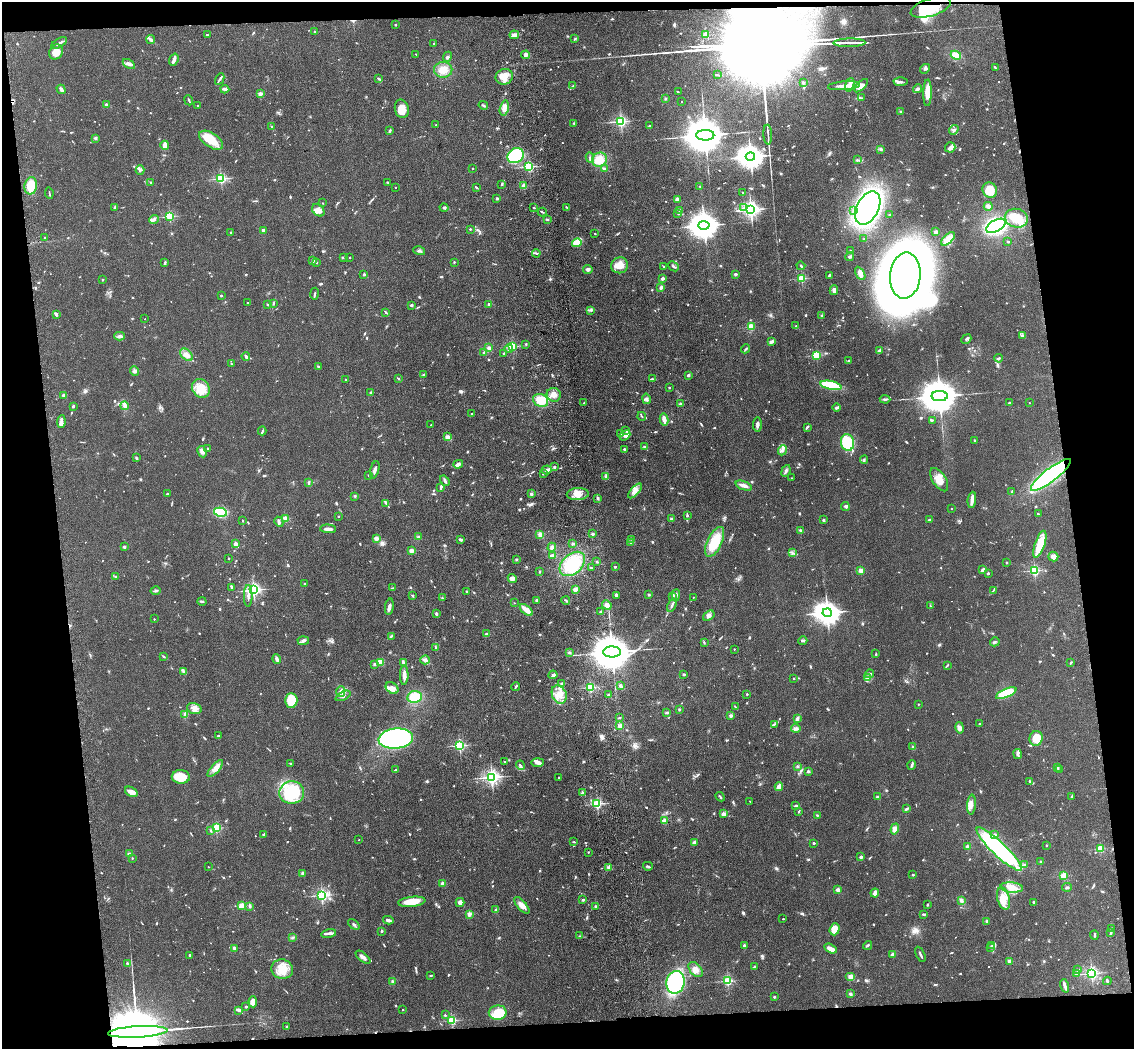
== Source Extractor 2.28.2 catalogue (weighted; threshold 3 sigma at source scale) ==
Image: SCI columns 117-4641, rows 151-4337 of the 4757 x 4590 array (HDU 1 of 3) = the unmasked area's bounding box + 8 px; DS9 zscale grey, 4 x 4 block average (1 PNG px = mean of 4 x 4 image px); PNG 1136 x 1051 px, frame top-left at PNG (2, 2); each listed source drawn as its Kron ellipse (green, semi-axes under 4 px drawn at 4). Shown black and unused: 14% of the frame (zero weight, under 3 of 4 exposures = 6% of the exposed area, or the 3 px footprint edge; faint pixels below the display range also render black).
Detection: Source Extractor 2.28.2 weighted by HDU 2 'WHT'. Background 0.0701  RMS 0.006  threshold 0.0271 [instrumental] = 3 sigma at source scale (4.5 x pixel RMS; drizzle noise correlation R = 1.50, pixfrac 1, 0.05/0.05 arcsec/px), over >= 5 px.
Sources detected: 1153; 5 too faint to see at this stretch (4 x 4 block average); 12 inside a brighter object's white glare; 2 cosmic-ray / hot-pixel residue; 2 long thin detections or spike segments (spike, bleed or trail) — neither listed nor drawn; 24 coinciding with a brighter row at this scale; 68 inside a brighter listed object's ellipse — not listed separately; of the other 1040, all 500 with FLUX_AUTO >= 3.18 (the completeness limit of this list) listed and drawn (540 fainter detections not listed), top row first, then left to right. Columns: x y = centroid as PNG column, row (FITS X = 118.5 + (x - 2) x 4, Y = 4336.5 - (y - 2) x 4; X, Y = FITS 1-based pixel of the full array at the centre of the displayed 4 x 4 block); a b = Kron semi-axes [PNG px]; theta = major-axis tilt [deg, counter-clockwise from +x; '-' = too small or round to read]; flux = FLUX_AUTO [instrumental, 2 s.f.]
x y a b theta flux
931 7 21 9 18 160
395 24 2 2 - 13
315 32 2 2 - 28
207 35 2 2 - 4.7
514 35 5 3 - 18
706 35 2 2 - 120
151 39 4 3 - 11
575 39 3 2 - 4
59 43 9 2 30 12
849 43 16 2 1 11000
434 44 2 2 - 15
56 52 8 6 54 47
416 54 2 2 - 4.2
525 55 4 3 - 9.8
956 55 5 3 - 58
447 57 5 3 - 6
174 60 6 2 70 22
129 64 7 4 -29 13
995 67 3 2 - 4.3
925 69 5 3 - 8
443 70 9 8 - 37
717 75 3 2 - 3.4
504 77 9 7 19 36
220 79 6 2 63 6.7
379 79 4 2 - 4.8
803 82 2 2 - 35
901 82 7 2 2 8.8
850 85 7 3 73 25
573 86 3 2 - 4.7
844 86 16 3 4 24
861 86 8 4 44 21
61 89 5 3 - 13
225 89 4 2 - 15
918 89 4 2 - 9.3
678 92 2 2 - 4
927 93 13 4 89 54
260 94 2 2 - 86
665 98 3 2 - 4.3
862 98 4 2 - 4.2
189 100 5 2 - 4.1
682 101 2 2 - 3.5
106 105 2 2 - 38
483 105 5 2 - 6.3
198 106 2 2 - 5.7
504 108 8 4 76 27
402 109 9 7 -77 44
900 111 2 2 - 12
621 121 2 2 - 720
574 123 2 2 - 3.2
436 125 2 2 - 7.9
272 126 2 2 - 3.8
650 126 3 2 - 3.5
390 130 4 2 - 6
954 130 5 3 - 8
705 135 9 5 0 20000
768 135 10 2 -87 8.7
95 138 3 2 - 5.1
211 140 13 7 -33 97
165 145 5 2 - 30
950 147 5 5 - 16
880 149 4 3 - 5.2
516 156 8 7 - 230
750 157 4 4 - 4600
590 158 5 3 - 6.6
600 160 7 7 - 57
857 160 4 2 - 3.9
529 166 2 2 - 500
473 168 2 2 - 4.9
604 169 3 2 - 7.7
140 170 4 3 - 6.1
221 178 2 2 - 570
150 182 2 2 - 3.4
387 182 2 2 - 3.4
502 184 3 2 - 5
31 186 9 6 82 64
524 186 2 2 - 100
700 186 2 2 - 8
395 187 2 2 - 3.8
476 187 4 2 - 4
990 190 8 7 - 62
49 193 6 2 -82 4.6
743 193 4 2 - 4.2
497 198 2 2 - 21
677 199 2 2 - 77
323 203 2 2 - 5.8
988 206 4 3 - 11
114 207 3 2 - 3.8
534 207 2 2 - 9.6
567 207 3 2 - 3.4
444 208 4 3 - 6.3
744 208 3 2 - 3.5
868 208 18 11 62 1300
751 209 3 3 - 1800
318 210 7 5 -44 18
854 210 2 2 - 3.9
680 211 4 2 - 5
542 212 4 2 - 3.6
677 213 4 2 - 3.9
890 215 2 2 - 20
170 216 2 2 - 340
1016 218 11 9 -14 60
547 219 2 2 - 3.7
154 220 5 3 - 7.4
704 225 5 4 - 6800
996 226 10 5 29 620
470 229 2 2 - 3.4
263 230 2 2 - 44
936 232 2 2 - 81
231 233 2 2 - 18
595 233 2 2 - 6.7
45 238 2 2 - 6.1
864 239 2 2 - 5
948 239 8 4 44 48
1008 242 2 2 - 12
577 243 5 4 - 73
851 250 2 2 - 11
419 251 6 3 -16 8.3
536 253 4 2 - 5.8
343 257 3 2 - 3.8
350 257 2 2 - 6.2
850 257 4 2 - 6.2
313 261 3 2 - 7.5
165 262 3 2 - 3.7
454 262 2 2 - 4.4
317 263 2 2 - 3.4
619 265 8 8 - 39
673 266 6 2 -40 5.9
801 266 4 2 - 4.4
664 267 3 2 - 3.9
588 269 4 4 - 11
860 273 7 3 -60 24
364 274 2 2 - 13
736 274 3 2 - 8.4
829 275 3 2 - 3.8
905 276 23 15 85 6600
663 278 3 2 - 12
802 278 2 2 - 280
103 280 2 2 - 14
661 287 3 3 - 8.8
834 290 5 3 - 9.7
314 294 6 2 80 6.1
221 295 2 2 - 12
248 302 2 2 - 5.8
273 303 3 2 - 3.3
268 304 2 2 - 15
489 304 2 2 - 39
411 305 3 2 - 4.8
591 310 4 2 - 5.1
386 312 3 2 - 4.6
56 315 4 3 - 5.8
822 316 2 2 - 6.2
145 319 2 2 - 3.3
796 326 2 2 - 3.4
751 327 2 2 - 180
120 336 5 4 - 11
1023 336 3 3 - 6.3
966 339 5 3 - 6.7
771 342 3 2 - 11
526 344 3 2 - 3.4
512 346 2 2 - 270
489 348 3 3 - 7.4
509 349 4 3 - 9.6
746 349 5 2 - 4.6
879 351 3 2 - 11
484 352 2 2 - 3.3
504 353 2 2 - 17
186 355 7 5 -44 23
816 355 2 2 - 320
246 356 4 2 - 9.6
999 358 4 2 - 5.7
849 361 3 2 - 6.5
231 364 2 2 - 4.8
318 367 3 2 - 4.9
135 371 5 3 - 9.5
424 375 3 2 - 4.3
688 375 3 3 - 5.8
398 378 3 2 - 3.6
346 379 2 2 - 4
653 379 3 2 - 3.2
831 385 11 4 -12 170
669 387 2 2 - 12
201 388 10 8 -55 73
371 393 2 2 - 8.8
554 395 7 6 - 28
64 396 3 2 - 10
940 396 8 5 0 17000
646 399 5 3 - 7.5
885 399 5 2 - 5.9
540 400 8 6 -24 79
584 403 2 2 - 3.2
1009 403 2 2 - 16
1029 403 2 2 - 3.4
680 404 2 2 - 35
73 406 3 2 - 4.1
125 406 4 3 - 9.7
836 407 4 3 - 6.2
472 414 2 2 - 18
642 416 4 2 - 3.3
664 420 6 3 -78 23
932 420 3 2 - 3.6
61 422 6 3 84 13
757 424 7 3 87 14
431 425 2 2 - 3.6
807 427 4 2 - 7.1
262 431 4 2 - 4.1
626 431 4 2 - 4.2
620 433 4 3 - 7.3
625 435 6 4 38 11
448 437 4 3 - 13
975 441 4 2 - 4
848 442 8 6 -78 190
645 447 3 3 - 5.3
208 448 2 2 - 3.9
624 449 2 2 - 16
782 450 5 4 - 10
202 452 6 4 -62 12
136 458 3 2 - 5
864 460 4 2 - 5.1
458 464 5 3 - 11
555 467 3 2 - 5.4
375 470 9 2 74 12
547 470 5 4 - 13
786 471 6 3 69 8.9
543 473 2 2 - 6.5
369 475 2 2 - 14
1051 475 24 6 38 590
606 476 3 3 - 6.3
792 478 2 2 - 3.4
939 480 13 6 -57 48
445 481 6 3 -55 7.5
309 483 3 3 - 5.2
744 485 8 3 -20 23
441 487 4 2 - 10
635 491 9 4 48 21
1012 491 4 2 - 3.9
167 494 3 2 - 3.8
531 494 2 2 - 33
578 494 11 6 4 34
355 496 3 3 - 3.7
598 498 3 2 - 5.1
972 500 8 3 83 17
386 503 3 3 - 5.6
845 507 4 3 - 6.4
951 509 2 2 - 4
220 512 6 4 -11 160
1038 514 2 2 - 20
338 516 2 2 - 8.2
687 516 3 3 - 4.9
285 518 2 2 - 130
672 519 2 2 - 31
242 520 2 2 - 3.6
823 520 2 2 - 21
929 520 3 2 - 5.9
279 522 5 2 - 8.7
328 529 8 3 -3 19
800 530 3 2 - 3.9
593 533 3 2 - 4.4
540 534 4 3 - 12
418 537 3 3 - 5.2
376 538 2 2 - 85
632 539 3 2 - 5.7
460 540 4 2 - 6.9
630 542 4 3 - 6.8
715 542 16 7 65 110
236 544 2 2 - 83
573 544 3 2 - 4.5
1040 544 14 5 71 83
124 547 2 2 - 7.2
552 547 4 3 - 10
411 551 2 2 - 77
792 552 3 2 - 3.5
553 556 3 3 - 11
1053 557 5 4 - 20
229 558 2 2 - 7.1
516 559 3 2 - 4.2
597 562 2 2 - 3.7
1006 562 2 2 - 4.8
572 564 14 10 42 180
615 567 2 2 - 16
591 568 3 2 - 4.2
861 570 2 2 - 74
982 570 4 2 - 17
1034 570 2 2 - 480
539 571 2 2 - 3.6
988 573 3 2 - 3.8
115 576 3 2 - 3.4
512 578 5 4 - 14
304 583 2 2 - 7.5
232 587 3 2 - 7.3
393 588 4 2 - 3.5
575 589 2 2 - 97
253 590 2 2 - 1100
993 590 4 2 - 4
156 591 5 2 - 6.5
466 591 2 2 - 13
616 595 4 3 - 7.2
649 595 2 2 - 5.1
676 595 6 2 86 8.7
248 596 11 2 90 14
412 596 3 2 - 3.3
673 597 3 2 - 5.2
693 597 2 2 - 4.9
442 598 3 2 - 3.5
537 600 3 2 - 6.3
566 600 4 2 - 4.3
202 601 4 2 - 5
514 603 2 2 - 3.2
607 605 5 4 - 19
672 605 7 2 64 11
930 606 3 2 - 3.2
389 607 8 3 83 12
526 610 7 3 -40 49
600 612 2 2 - 4.6
827 613 4 4 - 4400
436 614 3 2 - 6.6
709 616 6 3 36 9.8
154 619 2 2 - 6.5
487 634 4 2 - 9
391 636 4 2 - 5.2
303 641 6 4 4 9.5
803 641 4 3 - 8.1
704 642 3 2 - 3.4
995 642 5 2 - 5.3
436 647 3 2 - 4.8
734 649 2 2 - 5.1
612 652 9 5 -1 17000
570 653 3 2 - 5.1
876 654 3 2 - 3.6
164 656 3 2 - 4.3
277 659 5 2 - 15
425 660 5 4 - 9.9
380 662 4 3 - 36
404 663 3 2 - 16
1071 663 4 2 - 3.8
374 664 3 2 - 6.7
947 665 3 2 - 4.2
184 672 4 2 - 5.2
684 674 2 2 - 22
870 674 4 3 - 8
404 675 9 3 89 17
553 675 4 3 - 8.5
794 678 2 2 - 8.7
868 678 3 3 - 6.8
562 683 3 2 - 5.1
516 686 4 2 - 5.3
621 686 3 3 - 8.9
590 687 2 2 - 380
392 688 7 5 -36 27
341 691 5 4 - 14
1006 693 11 3 24 140
559 694 10 7 -66 41
608 694 2 2 - 3.6
747 694 2 2 - 13
343 696 8 4 26 12
415 697 7 6 - 76
291 700 7 6 - 73
918 704 2 2 - 7.5
735 706 3 2 - 3.2
194 708 7 5 -16 21
679 709 2 2 - 17
667 713 3 2 - 6.1
185 714 2 2 - 3.9
731 716 2 2 - 40
619 718 3 2 - 3.3
797 719 4 2 - 9.8
980 723 2 2 - 8.9
774 724 4 2 - 5.3
620 726 4 3 - 9.4
796 728 4 3 - 11
960 728 6 4 -77 11
219 736 3 2 - 6.1
396 738 17 10 6 760
1036 738 7 6 - 67
459 745 2 2 - 560
913 747 4 2 - 5.7
1017 754 5 3 - 9.8
505 761 2 2 - 6.6
538 762 6 3 1 14
291 763 3 2 - 3.5
520 765 5 3 - 7.4
912 765 5 2 - 12
797 766 3 2 - 4.2
215 768 11 4 48 25
1058 768 3 2 - 3.4
395 770 3 2 - 7
1060 770 4 2 - 3.3
808 771 3 3 - 5.4
181 777 9 6 -2 74
492 777 2 2 - 1400
559 778 2 2 - 3.9
1029 781 4 2 - 4.5
779 787 4 2 - 43
131 792 7 4 -33 24
292 792 12 11 - 210
582 792 3 2 - 3.7
1072 796 3 2 - 4.1
720 797 5 2 - 4.3
878 797 3 3 - 6.4
750 801 2 2 - 5.5
597 804 2 2 - 520
971 805 10 3 86 19
796 806 3 2 - 6.2
906 809 3 2 - 7.4
799 811 3 2 - 4.4
723 814 3 3 - 14
817 815 2 2 - 3.4
664 821 2 2 - 100
216 828 2 2 - 340
895 829 5 4 - 19
211 831 3 2 - 3.2
264 835 3 2 - 4
995 835 3 2 - 5.9
359 840 2 2 - 4
574 842 2 2 - 3.8
694 843 3 3 - 16
814 843 2 2 - 16
1046 845 2 2 - 4.2
968 847 2 2 - 92
999 849 30 7 -44 540
1100 849 2 2 - 230
588 852 2 2 - 8.4
130 854 4 2 - 16
861 857 2 2 - 36
132 858 2 2 - 6.2
1041 861 3 2 - 5.1
1024 864 2 2 - 5.4
648 866 5 2 - 7.2
208 867 2 2 - 5
609 867 4 3 - 9.3
302 874 3 2 - 12
913 875 2 2 - 13
1064 876 2 2 - 240
442 883 4 3 - 8.2
1012 887 11 5 -5 35
1067 887 5 2 - 5.8
838 890 2 2 - 87
875 893 4 3 - 19
322 895 2 2 - 720
1003 898 11 6 -74 39
583 900 4 3 - 5.2
961 900 4 3 - 9.6
412 902 14 5 6 75
460 902 4 4 - 18
1034 902 2 2 - 5.1
927 904 3 2 - 3.5
522 905 10 4 -48 24
241 906 2 2 - 150
250 906 3 2 - 5.8
596 906 3 2 - 5
495 910 4 2 - 4.4
469 914 2 2 - 89
924 914 4 2 - 7.4
783 919 2 2 - 8.3
388 920 5 2 - 14
987 921 3 2 - 4.9
354 924 6 2 -41 6.6
835 929 6 5 - 57
1112 929 3 2 - 4.3
382 931 2 2 - 17
329 933 7 3 14 10
1111 933 3 2 - 5.2
1094 935 4 2 - 4.3
579 936 3 2 - 3.7
292 937 3 2 - 4.1
744 945 4 2 - 6
868 945 5 2 - 4.8
992 945 3 2 - 4.1
991 947 4 2 - 3.3
235 948 2 2 - 28
830 949 6 4 -30 22
893 954 2 2 - 58
920 954 8 2 -63 9.4
190 955 2 2 - 4.9
363 957 9 3 -39 14
1010 961 2 2 - 89
127 963 2 2 - 6.7
754 966 2 2 - 3.6
282 969 11 9 -12 67
696 970 9 5 -48 20
1078 970 2 2 - 20
1092 973 2 2 - 820
1076 974 4 2 - 5
431 975 3 2 - 3.6
851 977 5 4 - 19
728 981 2 2 - 390
1107 981 4 2 - 6.4
392 982 3 3 - 5.9
675 982 11 9 78 430
1065 986 7 2 -73 14
850 994 3 2 - 6.2
774 997 2 2 - 17
253 1002 5 4 - 27
246 1007 2 2 - 20
238 1010 3 2 - 7.3
402 1010 2 2 - 4.1
498 1013 9 7 8 130
445 1015 2 2 - 10
452 1020 2 2 - 350
287 1026 2 2 - 9.1
138 1032 30 5 3 85000
Overlapping masked pixels (flux is a lower limit): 3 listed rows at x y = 931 7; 1051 475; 138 1032
Diffuse or blended objects may show on this block-average render without a row.